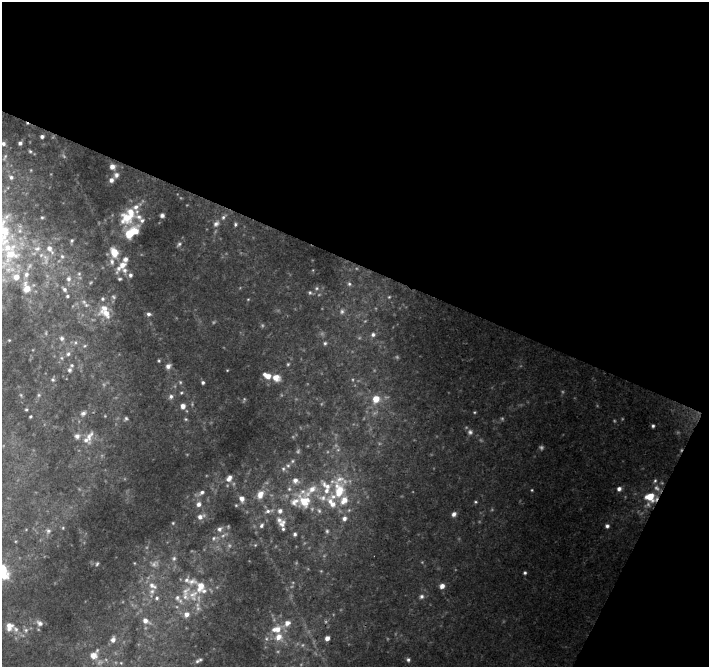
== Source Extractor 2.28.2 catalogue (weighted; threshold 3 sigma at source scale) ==
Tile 2 of 2 x 2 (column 2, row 1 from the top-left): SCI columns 708-1414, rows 722-1386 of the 1414 x 1440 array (HDU 1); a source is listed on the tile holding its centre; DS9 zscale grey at full resolution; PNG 711 x 669 px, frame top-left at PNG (2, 2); no overlay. Shown black and unused: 43% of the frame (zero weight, under 2 of 3 exposures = <1% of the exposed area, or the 3 px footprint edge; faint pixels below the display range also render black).
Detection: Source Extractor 2.28.2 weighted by HDU 2 'WHT'; one run over the whole footprint, this tile lists its part. Background 0.0634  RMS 0.0056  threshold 0.0252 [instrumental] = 3 sigma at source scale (4.5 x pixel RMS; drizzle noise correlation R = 1.50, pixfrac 1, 0.0396/0.0396 arcsec/px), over >= 5 px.
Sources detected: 175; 19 too faint to see at this stretch — not listed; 37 inside a brighter listed object's ellipse — not listed separately; the other 119 listed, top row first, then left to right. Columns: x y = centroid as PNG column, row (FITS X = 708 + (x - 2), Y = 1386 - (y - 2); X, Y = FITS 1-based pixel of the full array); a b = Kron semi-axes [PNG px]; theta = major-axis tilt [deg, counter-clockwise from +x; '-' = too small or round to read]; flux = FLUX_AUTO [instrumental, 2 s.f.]
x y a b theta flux
42 137 4 3 - 1.4
3 143 5 5 - 1.6
20 143 4 4 - 1.4
30 151 5 4 - 0.74
5 157 9 4 61 1.1
112 167 6 6 - 2.5
116 175 7 6 - 2
11 177 7 6 - 1.7
111 180 6 5 - 1.9
162 215 4 4 - 1.4
42 217 5 4 - 0.69
127 217 21 18 26 15
223 217 7 5 51 1.4
216 224 9 7 49 2.3
235 224 5 4 - 0.87
131 232 16 8 37 15
72 240 5 5 - 0.93
179 244 7 4 45 1.1
50 249 15 8 -56 5.7
10 252 59 36 -78 80
114 252 9 7 -69 8.3
62 256 7 6 - 1.6
112 261 8 6 -86 1.8
122 265 15 7 49 5.7
130 275 6 5 - 1.5
69 279 8 7 - 2.3
120 279 3 3 - 0.7
349 284 5 5 - 1.1
317 288 5 5 - 0.94
64 289 8 6 -46 1.7
310 292 6 5 - 0.88
67 296 5 4 - 0.78
389 297 5 4 - 0.6
102 299 5 4 - 0.77
248 299 5 3 - 0.42
84 302 8 6 -52 1.6
342 311 7 7 - 1.6
106 313 17 11 -21 7
149 314 6 5 - 1.5
373 335 6 6 - 1.6
62 338 7 6 - 1.6
9 340 3 3 - 0.4
325 343 5 4 - 0.93
84 346 5 3 - 0.64
68 354 7 5 73 1.5
288 364 5 4 - 0.67
168 366 8 6 48 2.4
69 370 6 5 - 1.3
267 376 10 6 -28 5.4
276 378 10 8 -17 4.7
53 380 6 5 - 0.95
203 382 4 4 - 1.1
181 393 5 4 - 0.79
21 395 5 3 - 0.52
39 395 5 5 - 0.77
171 397 7 6 - 2
376 399 9 8 - 7.4
183 406 6 5 - 3.6
26 410 3 3 - 0.59
83 413 8 6 37 1.6
30 416 3 3 - 0.71
126 418 6 4 60 0.97
186 419 5 5 - 0.71
653 426 4 3 - 0.97
470 432 8 7 - 1.8
77 436 7 7 - 2.1
89 436 16 9 64 4
288 466 6 5 - 1.2
283 469 6 5 - 1.1
229 478 9 6 56 2.8
295 480 9 8 - 3.1
655 481 6 5 - 0.99
619 489 5 5 - 2.1
532 490 4 3 - 0.52
339 491 28 17 -86 23
202 492 8 5 33 1.7
260 495 12 9 67 4.9
650 497 12 9 -14 12
242 499 6 5 - 3
304 501 21 16 -56 15
475 502 4 3 - 0.61
199 504 6 6 - 2.2
268 511 13 5 9 2.4
280 511 7 7 - 2.4
454 514 6 5 - 1.9
200 517 10 6 22 2.9
344 518 6 6 - 1.9
173 523 5 4 - 0.59
282 524 12 8 67 3.2
261 525 6 5 - 1.3
607 526 5 5 - 1.5
63 528 5 3 - 0.48
219 529 8 7 - 2.1
48 531 7 6 - 1.3
295 534 5 4 - 1.1
214 538 7 6 - 1.7
255 545 4 4 - 0.49
174 558 8 6 75 1.7
97 564 4 3 - 0.65
2 569 14 9 -59 14
525 573 4 4 - 0.98
186 580 12 9 70 3.8
152 586 14 8 -28 5.3
442 586 6 6 - 2.8
193 595 20 14 64 13
421 596 6 5 - 1.4
157 598 7 6 - 1.9
177 598 10 8 -72 3.5
186 614 9 8 - 3.7
145 621 10 7 -29 3.9
40 623 8 6 -33 2.1
9 626 10 7 81 4.1
276 629 14 9 14 6.6
26 630 5 5 - 1.1
327 638 5 4 - 3
113 640 7 6 - 2.5
93 655 9 8 - 4.9
198 660 9 4 28 1.4
408 660 5 5 - 1.1
Overlapping masked pixels (flux is a lower limit): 1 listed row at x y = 650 497
Isophote crosses this tile's border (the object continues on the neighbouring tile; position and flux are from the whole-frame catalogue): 3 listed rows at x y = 3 143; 10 252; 2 569